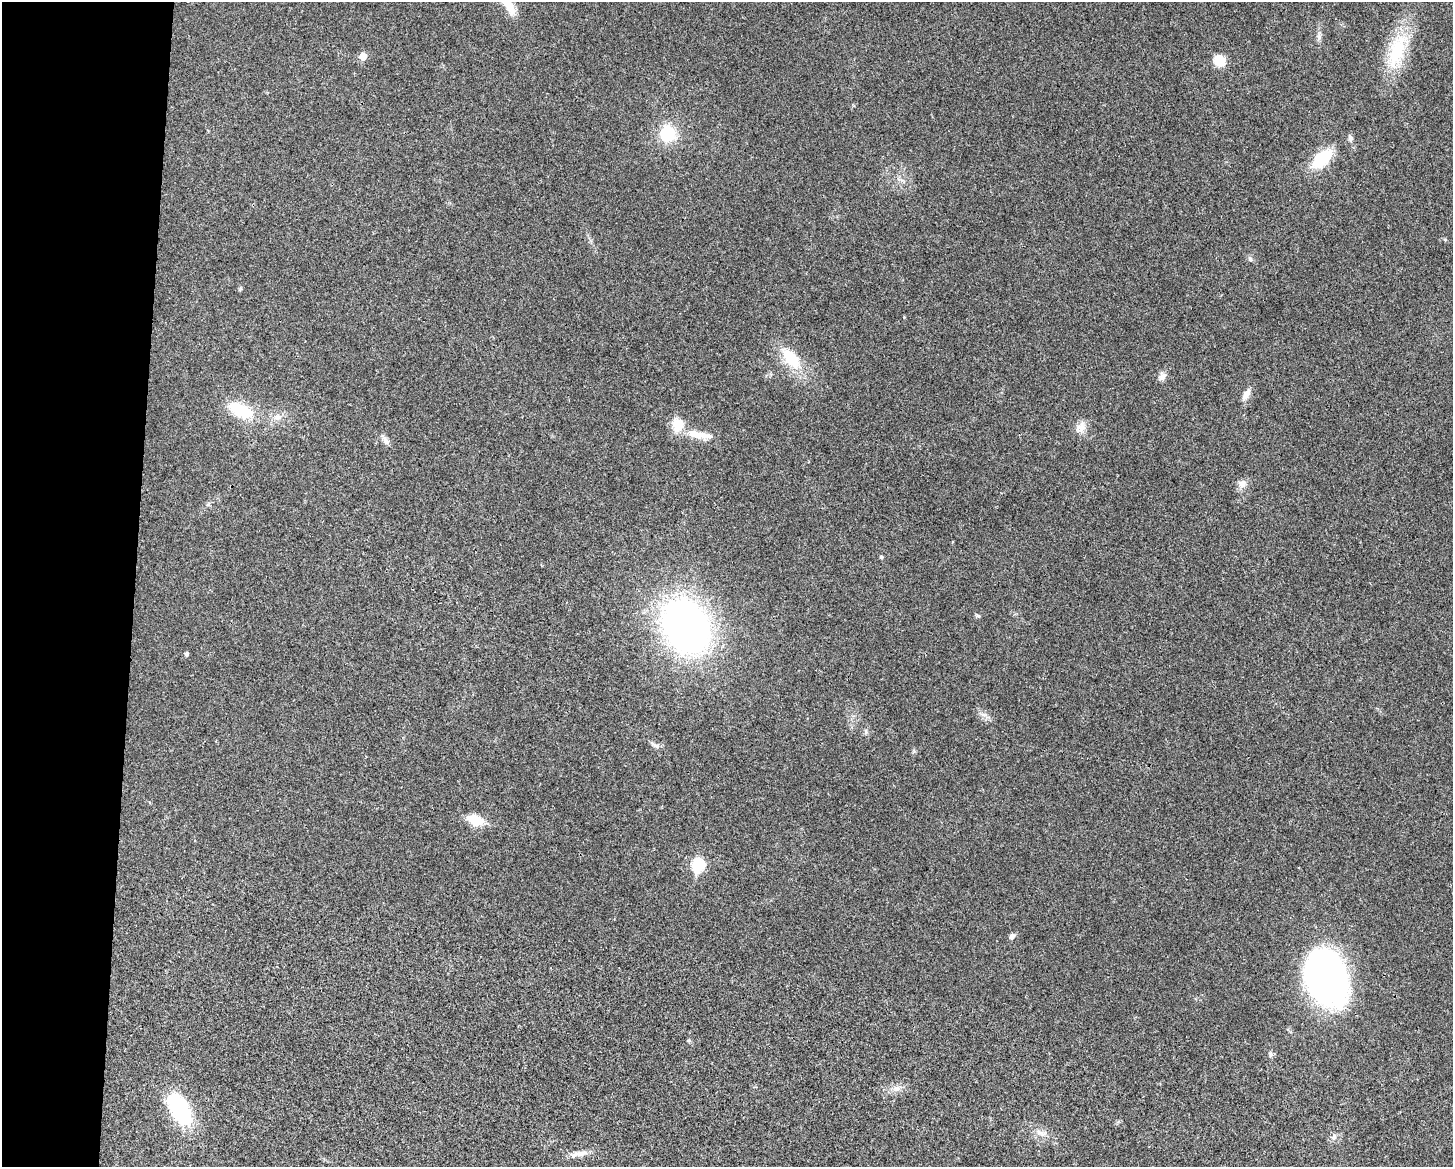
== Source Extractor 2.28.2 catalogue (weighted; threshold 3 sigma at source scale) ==
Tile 4 of 3 x 4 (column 1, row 2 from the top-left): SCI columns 229-1679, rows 2335-3499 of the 4695 x 4670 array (HDU 1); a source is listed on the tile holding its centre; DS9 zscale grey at full resolution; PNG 1455 x 1169 px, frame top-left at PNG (2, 2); no overlay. Shown black and unused: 9% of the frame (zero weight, under 3 of 4 exposures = <1% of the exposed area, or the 3 px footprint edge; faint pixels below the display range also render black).
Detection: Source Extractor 2.28.2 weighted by HDU 2 'WHT'; one run over the whole footprint, this tile lists its part. Background 0.0242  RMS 0.0047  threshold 0.021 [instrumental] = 3 sigma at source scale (4.5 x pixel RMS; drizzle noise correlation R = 1.50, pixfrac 1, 0.05/0.05 arcsec/px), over >= 5 px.
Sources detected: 36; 1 inside a brighter listed object's ellipse — not listed separately; the other 35 listed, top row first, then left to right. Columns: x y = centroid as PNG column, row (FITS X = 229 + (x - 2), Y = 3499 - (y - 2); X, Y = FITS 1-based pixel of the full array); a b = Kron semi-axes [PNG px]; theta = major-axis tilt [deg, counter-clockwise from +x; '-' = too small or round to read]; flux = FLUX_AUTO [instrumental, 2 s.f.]
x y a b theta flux
508 5 26 9 -59 7.5
1319 37 7 4 -72 1.1
1397 51 54 19 72 24
363 56 6 6 - 5.6
1220 61 13 11 -34 7.4
668 133 17 16 - 17
1350 138 8 6 -76 1.3
1322 158 18 10 42 24
1445 240 6 4 -1 0.55
1250 259 7 5 -68 0.99
240 289 6 4 72 0.58
790 357 30 18 -43 15
1162 376 11 8 73 2.3
1247 393 13 8 58 3
240 410 33 15 -25 17
278 417 9 6 0 2.1
1081 427 16 11 45 3.8
698 435 38 9 -10 8.4
386 441 12 6 -73 1.8
1242 483 10 9 - 3
881 557 4 4 - 0.74
978 616 7 4 -35 0.64
686 626 43 33 -62 220
186 654 4 4 - 1.2
655 745 18 4 -28 1.5
475 820 14 9 -22 12
698 865 7 6 - 40
1012 936 9 6 39 1.3
1326 976 42 30 -70 220
688 1041 6 4 0 0.55
897 1088 9 9 - 2.5
180 1109 38 19 -59 37
1040 1133 16 6 -17 2.7
1333 1137 8 5 46 1.2
578 1154 26 7 11 3.9
Isophote crosses this tile's border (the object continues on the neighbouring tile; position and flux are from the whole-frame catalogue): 1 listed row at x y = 508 5
Unlisted compact peaks at least as high as the median listed source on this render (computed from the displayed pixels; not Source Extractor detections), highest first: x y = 866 732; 985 715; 914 751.